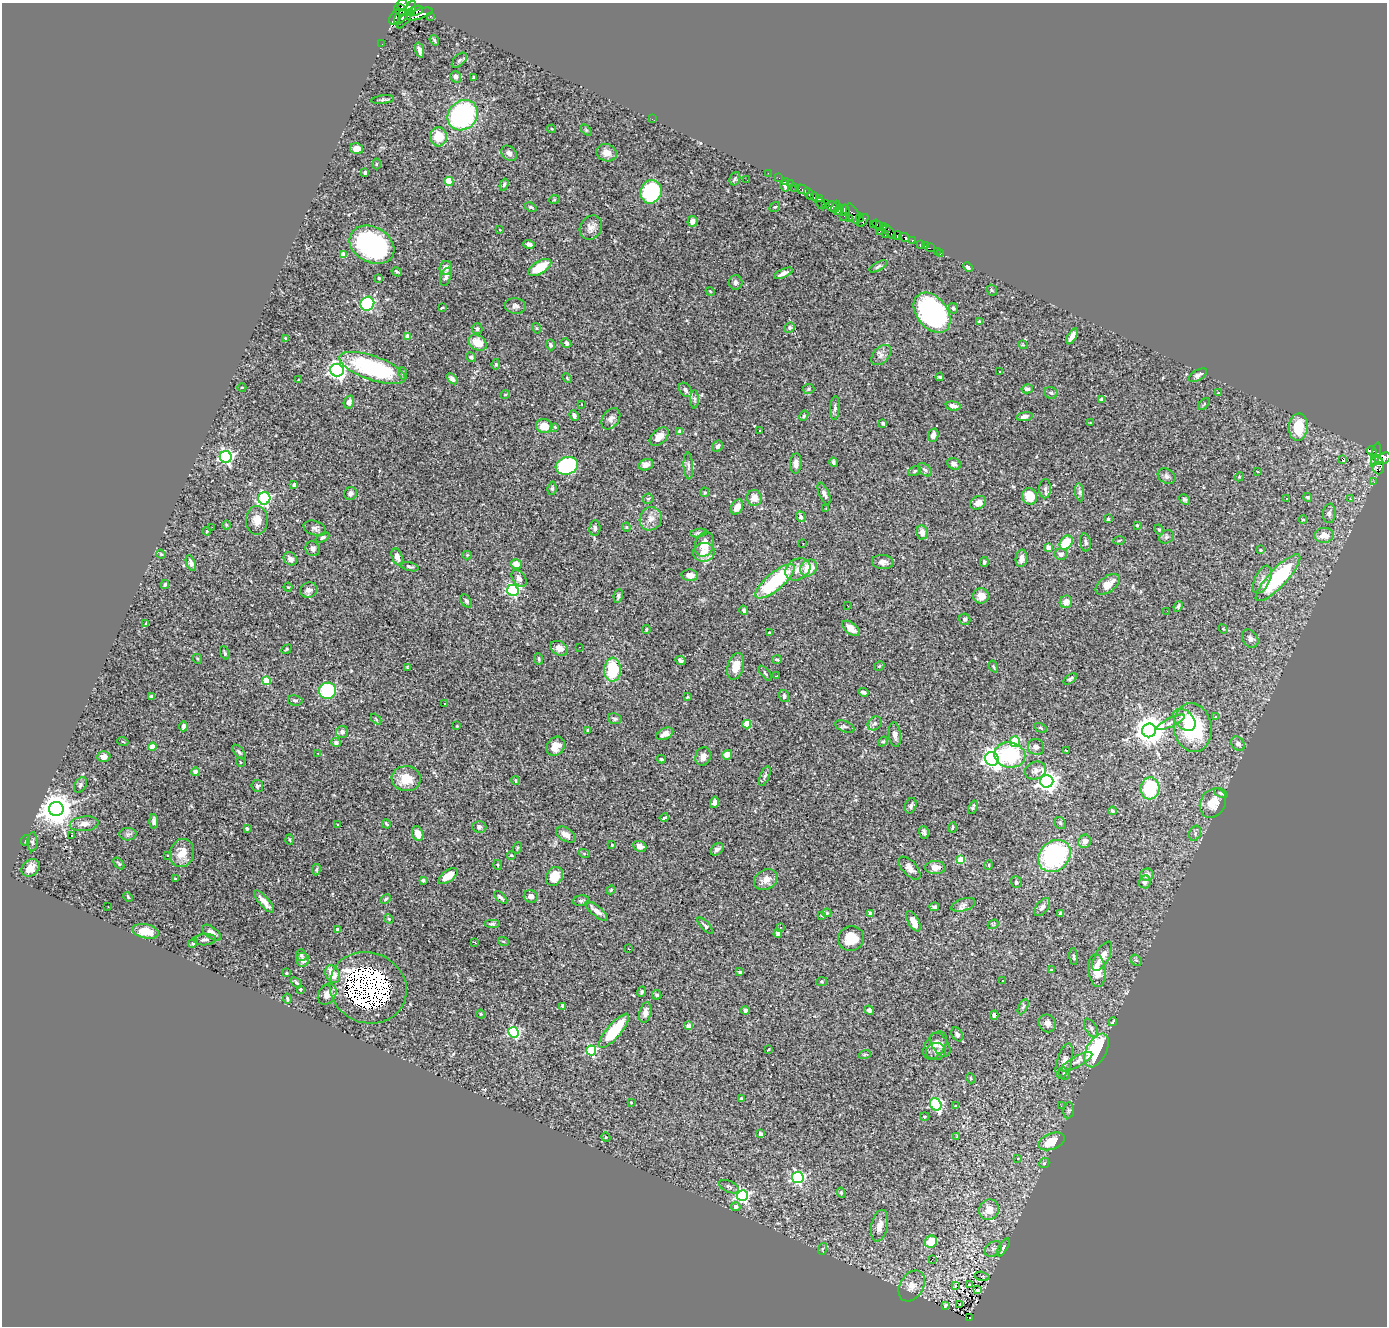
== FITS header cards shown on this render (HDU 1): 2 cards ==
NAXIS1  =                 1385
NAXIS2  =                 1324

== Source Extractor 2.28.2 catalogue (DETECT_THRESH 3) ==
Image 1385 x 1324 px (HDU 1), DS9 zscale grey, 1 PNG px = 1 image px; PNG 1389 x 1328 px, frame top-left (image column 1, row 1324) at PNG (2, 3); each listed source drawn as its Kron ellipse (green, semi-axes under 4 px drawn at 4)
Background 0.713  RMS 0.017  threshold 0.0514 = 3 sigma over >= 5 px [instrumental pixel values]
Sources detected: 474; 1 with non-positive FLUX_AUTO (blend fragments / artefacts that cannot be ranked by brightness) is neither listed nor drawn; the other 473 listed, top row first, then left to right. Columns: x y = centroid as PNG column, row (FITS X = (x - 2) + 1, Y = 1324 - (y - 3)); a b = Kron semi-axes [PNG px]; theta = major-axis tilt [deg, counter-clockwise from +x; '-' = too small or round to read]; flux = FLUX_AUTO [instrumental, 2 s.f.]
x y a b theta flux
402 5 5 5 - 920
411 8 8 5 71 1400
400 10 7 5 -38 1200
416 11 7 4 21 1700
419 14 14 5 18 2100
401 16 9 5 50 1200
430 16 3 3 - 150
395 17 8 4 65 690
405 19 11 4 54 1400
434 40 6 3 -54 1.7
382 44 2 2 - 2.5
420 50 8 4 -72 4.2
459 60 9 5 45 2.7
456 77 6 5 - 4.6
474 78 4 3 - 1.7
383 100 11 3 7 2.2
463 115 16 14 45 170
652 119 3 2 - 2.9
552 129 4 3 - 1.2
586 130 6 4 -45 1.6
439 137 9 8 - 25
357 149 6 5 - 12
509 153 9 6 -43 4.4
607 153 10 8 -18 9.4
376 164 5 3 - 1.3
365 173 3 3 - 3.4
768 173 2 2 - 3.6
779 178 2 2 - 3.3
735 179 7 5 68 2
747 180 2 2 - 0.73
449 181 4 4 - 41
785 181 2 2 - 6.4
791 184 3 2 - 3.2
504 185 6 4 71 2.2
784 185 6 3 -72 3.1
794 187 2 2 - 9.2
803 190 7 3 -24 73
651 192 12 10 70 100
809 194 6 4 -68 360
814 197 3 3 - 130
819 198 3 3 - 300
554 200 5 3 - 1
820 204 6 2 -58 13
825 204 3 2 - 6.3
832 206 6 5 - 280
531 207 6 4 -25 1.4
775 207 5 4 - 1.6
836 207 6 4 67 150
838 210 6 4 49 450
845 210 6 3 -78 400
853 214 11 5 -64 180
844 216 2 2 - 8.2
849 218 3 3 - 120
860 218 4 3 - 77
863 220 7 4 54 560
693 221 5 5 - 5.4
873 224 3 2 - 63
877 225 6 3 -51 210
884 227 4 3 - 25
591 228 13 10 55 7.2
500 230 3 2 - 0.65
880 231 3 2 - 92
889 232 8 3 -50 41
885 234 3 2 - 5.8
897 235 4 2 - 19
904 237 6 3 -30 230
912 240 3 3 - 110
529 244 6 4 -16 3.6
920 244 4 3 - 31
372 245 24 17 -29 190
925 246 2 2 - 3.7
930 248 2 2 - 7.3
937 251 2 2 - 2.4
940 253 3 3 - 6.5
343 255 4 4 - 21
878 266 10 4 28 2.4
540 267 13 6 31 36
968 267 5 4 - 3.1
446 268 7 6 - 8.3
397 272 5 3 - 2.2
783 273 10 4 25 6
446 277 9 5 71 3.9
379 278 3 3 - 2
736 282 7 7 - 3.6
992 290 6 5 - 1.6
710 291 4 3 - 0.99
367 304 7 6 - 150
515 306 10 7 -7 4.2
442 308 4 2 - 0.94
953 308 5 4 - 2.4
932 313 22 15 -52 260
979 322 4 3 - 7.1
536 328 5 3 - 1.1
789 328 5 4 - 2.2
477 329 5 5 - 2.4
1072 336 9 4 60 6.4
407 337 4 4 - 14
285 339 4 2 - 1.4
478 343 10 7 -34 20
566 343 5 4 - 3.6
551 345 5 4 - 3
1023 345 5 3 - 1.1
881 355 12 7 46 6.3
471 357 5 4 - 2.1
496 364 5 4 - 1.7
372 368 35 12 -19 140
337 370 6 6 - 480
1000 372 3 3 - 4.4
403 373 6 4 -80 2.2
1198 375 10 5 30 3.5
940 377 4 3 - 1.6
567 378 5 3 - 1.1
452 379 6 4 -42 3.5
298 380 3 3 - 0.98
242 387 4 3 - 0.8
809 389 6 5 - 1.6
1027 389 6 4 12 3.6
685 390 8 5 -56 3.5
1051 393 6 6 - 2.7
1218 393 4 3 - 0.78
505 395 4 3 - 0.9
695 399 9 4 90 2.8
1102 400 4 3 - 7.4
349 402 6 5 - 5.5
582 404 3 2 - 0.66
1204 404 7 4 46 1.2
953 406 7 4 -8 6.7
835 408 12 5 86 3.8
574 415 5 4 - 2.9
804 416 5 4 - 1.6
1025 417 8 4 10 5
611 419 12 8 56 5
883 423 3 3 - 1.5
1090 423 3 2 - 1.1
544 426 8 7 - 15
555 427 4 3 - 1.1
1298 427 14 9 85 34
680 431 4 3 - 3.1
759 431 3 3 - 2.9
933 435 7 5 74 7.5
659 437 11 7 44 9.5
718 446 6 4 58 3.6
1372 451 5 4 - 80
1376 454 12 4 77 86
226 457 6 6 - 320
1384 458 7 5 36 390
1342 459 3 3 - 17
1379 460 3 3 - 200
833 462 5 3 - 2.1
796 463 10 5 87 6
954 464 7 5 -26 4
646 465 7 5 16 5
1378 465 9 6 -75 210
567 466 11 8 18 140
688 466 13 4 -86 3.6
925 470 8 5 -41 2.8
915 471 7 4 28 1.8
1258 472 4 2 - 1.7
1167 476 9 7 -31 3.7
1239 477 5 3 - 1.1
1374 482 3 2 - 2.1
294 485 3 3 - 3.1
552 488 7 4 83 2.1
1045 489 9 6 88 3.4
705 492 4 4 - 1.3
1080 492 9 4 -82 3.2
350 493 7 6 - 4
824 494 11 5 -67 4.3
1030 496 8 7 - 23
1308 497 4 4 - 2.7
264 498 6 6 - 200
754 498 8 7 - 9.8
1287 498 3 3 - 2.3
648 499 5 5 - 1.6
1185 499 6 4 -44 2.1
1350 499 4 4 - 1.6
978 503 8 6 27 6.4
737 507 8 5 63 11
826 509 3 2 - 0.74
1329 513 10 6 84 4.1
801 517 5 4 - 4.1
651 519 12 11 - 9.5
1108 519 3 3 - 1.7
257 520 14 11 -89 13
1303 520 5 3 - 1
226 525 5 3 - 0.98
1137 525 3 3 - 2
212 527 3 2 - 1
626 527 4 4 - 1.1
315 528 11 7 -18 4.4
595 528 7 5 86 3.2
1159 530 5 4 - 1.5
207 531 4 3 - 1.4
922 532 7 5 -82 7.5
699 533 8 4 9 2.4
1324 535 9 7 2 13
1166 537 7 6 - 2.9
322 538 7 4 29 2.2
1119 540 5 3 - 1.2
1085 542 9 5 -79 3.5
803 543 3 2 - 1.5
1066 543 8 6 53 34
704 544 12 9 75 16
1049 548 4 4 - 20
313 549 7 7 - 4.5
1261 550 3 3 - 0.97
704 552 10 9 - 13
161 554 5 4 - 1.2
1061 554 6 5 - 4.7
467 555 4 4 - 1.1
397 557 9 5 -69 5.6
1021 558 9 5 80 5.5
290 559 7 6 - 4.9
883 562 10 7 -6 6.4
984 562 5 4 - 2.2
191 563 8 4 -71 4.4
516 564 5 5 - 9.3
410 567 9 3 -15 2
809 568 9 7 45 26
798 569 13 10 30 11
690 575 8 5 -4 9.1
519 578 9 6 -53 6.6
1278 578 31 9 46 110
1262 580 15 7 63 7.7
775 581 24 8 40 98
165 584 4 4 - 2.1
1108 584 14 7 37 15
288 587 4 3 - 0.99
309 590 9 7 19 5
513 590 6 5 - 160
618 596 7 4 81 2
981 596 8 7 - 11
466 601 7 5 -54 2.4
1066 602 6 6 - 8.6
847 605 3 2 - 1.7
1178 606 5 3 - 1.8
744 610 5 3 - 2.7
1167 611 2 2 - 1.1
965 619 6 5 - 2.5
146 623 3 3 - 0.93
851 628 10 5 -39 8
1223 629 5 4 - 1.2
646 630 4 3 - 1.2
769 633 3 3 - 2.3
1250 639 10 7 -53 5.2
580 647 2 2 - 0.55
559 648 9 7 -29 9
287 649 5 4 - 1.3
225 653 7 3 -69 1.6
198 659 5 3 - 1.1
539 659 6 3 -83 1.6
680 660 5 4 - 2.5
777 660 5 4 - 2.2
736 666 13 8 74 18
879 666 6 3 33 1.1
993 666 6 3 -59 1.3
407 667 4 2 - 0.93
613 670 12 8 89 51
765 673 9 3 -50 1.7
777 676 3 2 - 1.4
1070 679 7 4 36 2.3
266 681 4 4 - 37
327 691 9 8 - 77
863 692 5 3 - 3.4
784 696 6 5 - 3.2
151 697 4 3 - 2.5
687 697 4 3 - 0.99
295 700 7 5 -9 2.6
445 704 2 2 - 0.62
1216 717 3 2 - 0.73
376 719 6 3 -46 1.1
615 719 7 5 -9 2.6
1184 720 13 8 -45 9.6
1170 722 15 4 25 4.1
875 723 8 6 42 3.6
747 724 4 4 - 37
183 726 5 4 - 3.9
457 726 3 3 - 0.8
845 727 10 5 -21 2.8
1041 728 7 4 -27 1.7
1193 728 25 19 -81 91
588 730 3 3 - 1.2
1149 730 7 7 - 2000
342 732 6 6 - 4
665 734 9 5 24 7.5
895 735 12 6 -83 4.7
883 741 5 4 - 1.8
1015 741 5 5 - 55
123 742 5 3 - 1
336 743 5 4 - 3.3
1238 744 8 6 -50 4.2
556 746 10 8 52 11
152 747 4 4 - 22
1036 747 8 8 - 4.6
1066 750 3 2 - 0.78
239 752 8 5 -48 2.8
318 753 2 2 - 1.1
727 755 5 4 - 11
1010 755 15 12 -10 75
703 756 9 7 67 7.8
104 757 7 5 1 4.9
661 759 4 3 - 1.4
992 759 7 6 - 640
240 762 5 3 - 0.83
1035 770 11 8 20 5.3
196 772 4 4 - 9.9
765 776 10 4 69 2.8
406 779 14 12 -7 23
516 780 4 4 - 1.5
1047 781 6 6 - 730
80 785 8 5 60 2.8
257 786 6 5 - 2.7
1150 788 11 9 84 67
1221 793 7 4 -24 1.9
714 802 6 4 74 4.1
1213 803 15 12 60 18
911 806 8 5 70 2.9
973 807 7 3 68 1.9
56 809 7 7 - 2500
1112 811 4 3 - 1.2
664 818 4 3 - 2
154 821 7 4 -89 3.1
1060 823 6 5 - 2.1
84 824 14 7 6 7.5
386 824 4 3 - 1.3
338 825 4 3 - 1
479 827 7 6 - 3.2
952 827 5 4 - 1.7
247 829 3 3 - 2.7
924 832 6 5 - 2.7
1195 833 8 5 72 3
128 834 8 6 2 3.1
418 834 7 5 -68 8.9
72 835 3 2 - 5
566 835 11 6 -32 7.4
26 840 5 3 - 1.4
290 840 5 3 - 1.3
1085 841 7 6 - 6
32 842 9 5 88 3
612 845 3 3 - 0.84
640 846 7 5 -24 6.6
517 848 6 3 71 1.2
717 849 7 5 43 4.7
182 853 14 12 72 16
584 853 5 3 - 1.4
511 855 4 3 - 1.2
168 856 3 3 - 2.6
1055 856 17 14 44 150
961 860 4 4 - 38
119 864 7 3 -48 1.6
498 865 5 3 - 0.93
989 865 5 3 - 1
935 867 10 6 1 9.6
31 868 10 7 43 9.9
910 868 14 7 -48 6.3
316 870 6 4 82 1.7
1147 875 7 6 - 6.2
448 876 11 5 35 12
554 876 10 8 56 19
175 879 3 2 - 0.98
423 880 3 3 - 1.8
766 880 13 9 30 11
1016 882 6 5 - 2
1145 882 6 6 - 4.6
611 890 4 3 - 1.3
531 896 7 6 - 5
128 897 5 3 - 1
501 897 8 3 -42 2.6
386 899 5 4 - 1.6
581 901 8 5 6 2.6
264 902 14 5 -49 8.9
963 905 12 6 16 4.9
108 907 2 2 - 0.54
934 907 5 4 - 2.6
1042 907 10 6 52 4.5
596 911 14 5 -40 7.7
827 913 4 4 - 1.6
1060 913 4 4 - 1.9
870 914 4 3 - 8.6
822 915 3 3 - 1.5
389 919 5 3 - 1.1
913 921 11 5 -61 11
492 924 8 4 0 2.2
993 924 6 4 31 1.2
705 926 10 4 -47 2.5
780 927 3 2 - 2.2
337 930 4 3 - 2.6
146 931 13 7 -11 16
211 933 11 5 -35 5.6
778 933 5 4 - 4.1
851 939 13 12 - 23
205 940 11 5 5 4.1
503 941 5 3 - 1.1
474 942 4 2 - 0.96
193 943 5 4 - 2.2
629 949 2 2 - 0.72
301 955 6 5 - 2
1102 956 16 7 61 12
1074 957 8 3 -83 1.7
303 960 7 6 - 4.7
1136 960 6 5 - 2
1051 970 4 4 - 1.9
1097 970 16 8 -84 22
740 972 4 3 - 3.4
286 973 4 2 - 0.93
333 974 9 6 -63 16
1003 981 2 2 - 0.85
822 982 6 4 4 1.5
296 983 7 4 -44 2.1
368 988 39 35 -24 1200
300 989 3 3 - 1.8
642 992 5 4 - 2.3
327 994 11 8 55 7.8
657 995 5 4 - 2.6
287 999 5 4 - 2
563 1007 4 3 - 6.6
1023 1007 8 4 62 2.3
745 1010 4 4 - 3.8
869 1010 5 4 - 4
645 1013 10 6 78 7.3
481 1014 4 4 - 1
994 1015 4 4 - 3.2
1113 1022 4 2 - 1.4
1047 1023 9 8 - 5.6
689 1026 4 4 - 14
1091 1028 10 5 -62 3.3
614 1031 21 7 50 56
514 1032 5 5 - 140
957 1034 7 5 -57 3.4
940 1045 13 8 -56 5.8
935 1046 15 9 56 7.7
769 1049 3 2 - 1.1
591 1050 5 5 - 110
1097 1050 18 10 63 120
936 1051 10 8 9 4.5
865 1054 6 4 19 1.2
1064 1061 18 7 74 9
1076 1062 18 5 28 7.1
1064 1073 6 5 - 2.1
970 1078 5 3 - 0.95
741 1099 3 3 - 1.5
631 1102 2 2 - 0.87
936 1104 7 5 -55 160
955 1106 4 3 - 0.92
1061 1106 2 2 - 2.3
1069 1110 8 5 84 1.8
925 1116 5 4 - 1.4
761 1134 4 4 - 3.7
606 1137 5 4 - 1.4
957 1137 3 3 - 30
1052 1141 14 7 22 27
1018 1158 4 2 - 0.65
1044 1163 5 4 - 1.8
798 1178 6 5 - 210
729 1187 11 5 -24 3.5
841 1193 5 4 - 1.5
742 1195 5 5 - 190
736 1207 4 4 - 4.9
989 1210 10 9 - 18
880 1226 16 8 77 10
931 1242 6 6 - 21
1003 1247 10 4 59 2.8
822 1249 6 3 71 1.3
993 1249 9 6 35 3.7
932 1259 2 2 - 3.3
982 1276 7 2 -14 1.3
969 1285 3 2 - 1.1
912 1286 16 11 60 12
955 1286 3 2 - 0.84
977 1290 3 2 - 0.15
960 1304 3 2 - 3
946 1305 4 2 - 1.2
970 1318 3 3 - 18
At the frame edge (FLAGS 8, measured only in part): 2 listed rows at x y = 402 5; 1384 458
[1 non-positive-flux detection neither listed nor drawn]